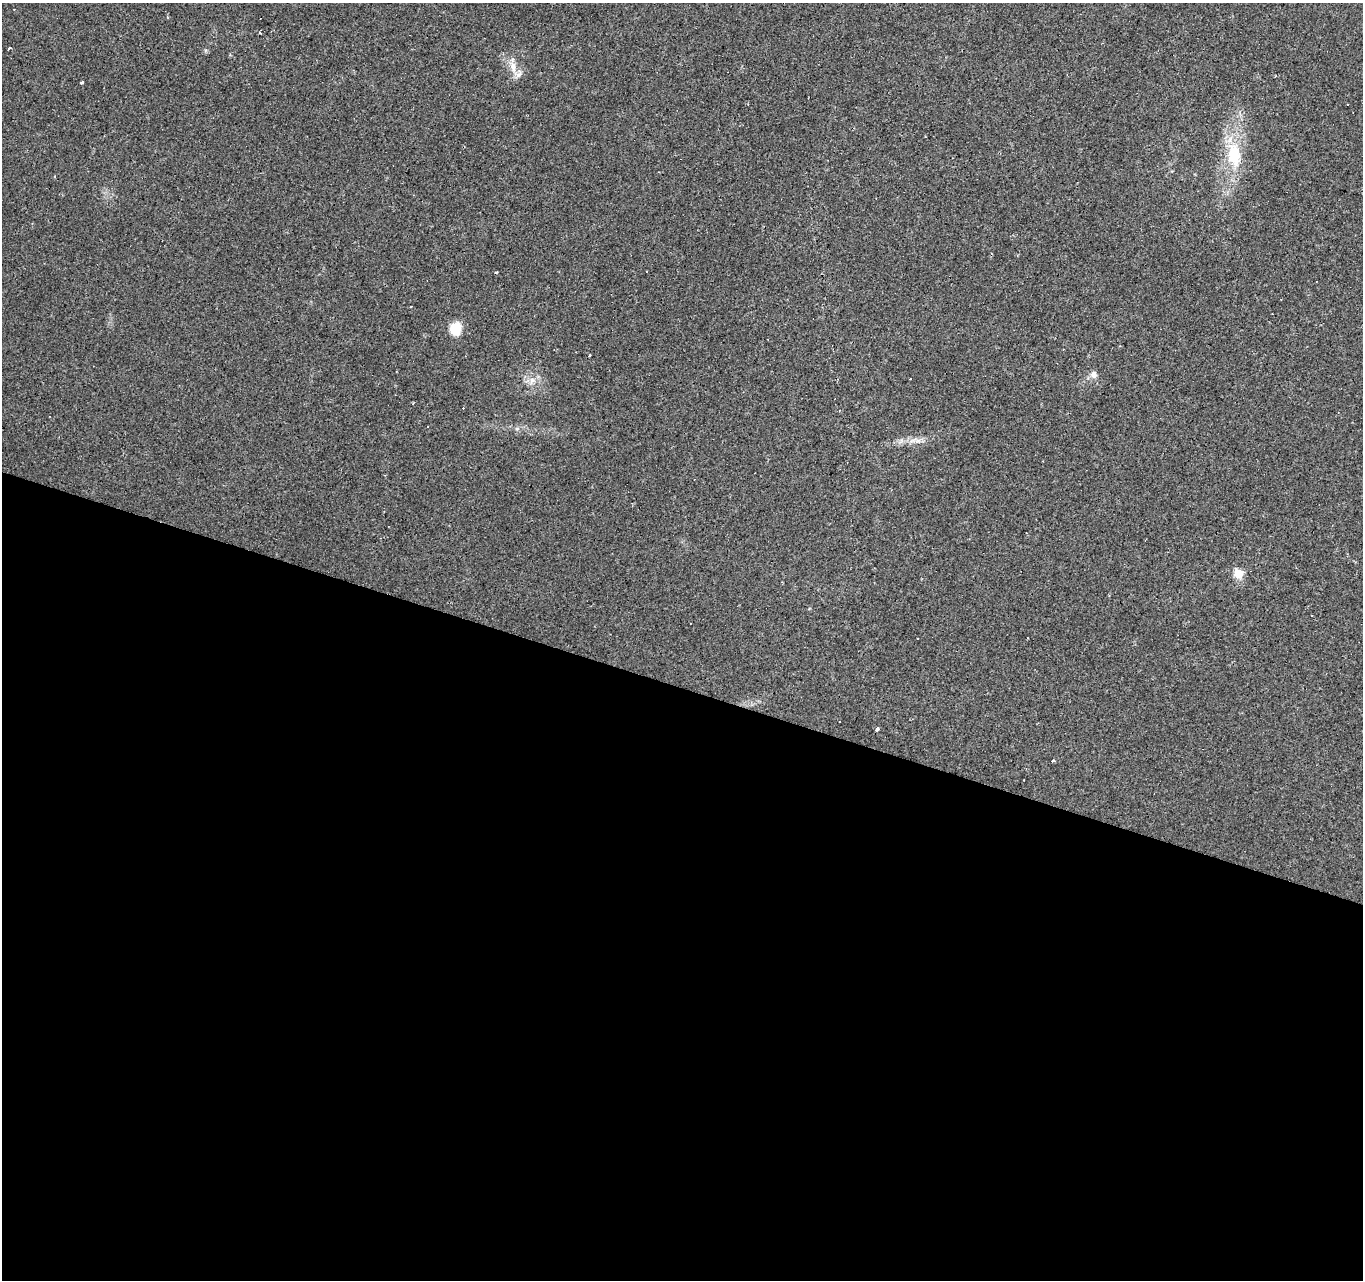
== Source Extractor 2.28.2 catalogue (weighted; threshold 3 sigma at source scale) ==
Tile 14 of 4 x 4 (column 2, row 4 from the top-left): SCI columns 1366-2726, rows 275-1552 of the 5449 x 5596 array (HDU 1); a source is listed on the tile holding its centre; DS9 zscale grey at full resolution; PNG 1365 x 1282 px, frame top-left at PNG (2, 3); no overlay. Shown black and unused: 46% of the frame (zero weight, under 2 of 3 exposures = <1% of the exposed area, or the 3 px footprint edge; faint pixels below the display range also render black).
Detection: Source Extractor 2.28.2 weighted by HDU 2 'WHT'; one run over the whole footprint, this tile lists its part. Background 0.0448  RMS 0.0067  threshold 0.03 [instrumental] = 3 sigma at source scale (4.5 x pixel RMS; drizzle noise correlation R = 1.50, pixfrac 1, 0.0396/0.0396 arcsec/px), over >= 5 px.
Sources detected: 28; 10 cosmic-ray / hot-pixel residue — not listed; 1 inside a brighter listed object's ellipse — not listed separately; the other 17 listed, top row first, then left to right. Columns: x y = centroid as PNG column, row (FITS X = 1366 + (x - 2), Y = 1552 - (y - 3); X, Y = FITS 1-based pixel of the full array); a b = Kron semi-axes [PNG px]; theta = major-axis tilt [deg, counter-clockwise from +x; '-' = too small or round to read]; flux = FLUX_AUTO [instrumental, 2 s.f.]
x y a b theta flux
260 33 3 3 - 1.3
10 48 3 3 - 5.6
513 67 17 9 -80 6.4
82 82 4 3 - 1.9
1347 105 3 3 - 1.3
1234 155 35 19 -82 28
456 328 13 11 50 13
590 355 3 2 - 0.59
1094 375 9 7 -58 3.5
532 380 11 6 69 3.5
517 429 7 4 0 1.2
918 441 10 5 9 2.8
1239 573 5 5 - 30
1312 615 2 2 - 0.64
840 721 3 3 - 0.8
877 729 4 3 - 8.2
1053 760 3 3 - 2.7
Unlisted compact peaks at least as high as the median listed source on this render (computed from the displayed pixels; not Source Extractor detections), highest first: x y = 496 272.